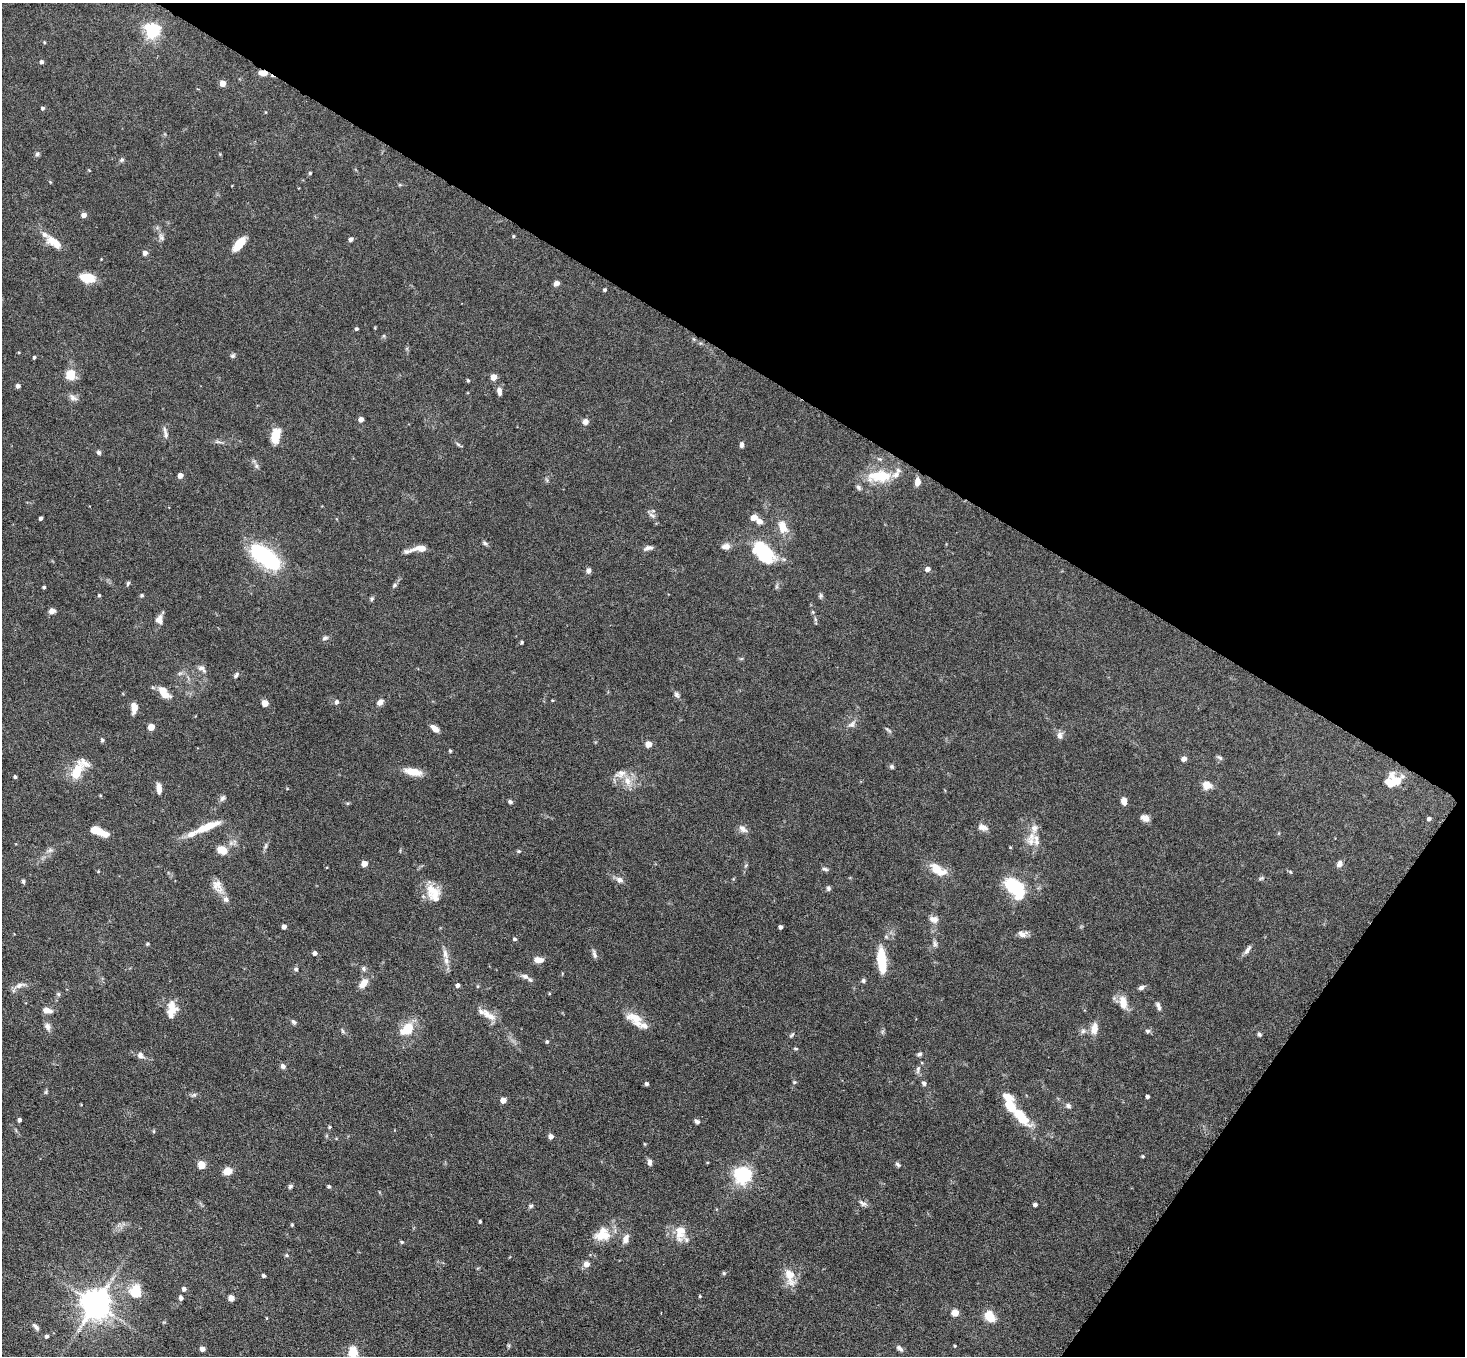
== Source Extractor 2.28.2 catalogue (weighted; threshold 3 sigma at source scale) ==
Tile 8 of 4 x 4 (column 4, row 2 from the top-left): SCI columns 4393-5855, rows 3004-4357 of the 5860 x 5865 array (HDU 1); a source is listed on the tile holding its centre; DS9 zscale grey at full resolution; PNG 1467 x 1358 px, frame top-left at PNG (2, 3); no overlay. Shown black and unused: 32% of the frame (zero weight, under 4 of 8 exposures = <1% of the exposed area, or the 3 px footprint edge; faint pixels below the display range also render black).
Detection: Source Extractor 2.28.2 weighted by HDU 2 'WHT'; one run over the whole footprint, this tile lists its part. Background 0.0744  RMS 0.0028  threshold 0.0116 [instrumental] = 3 sigma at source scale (4.09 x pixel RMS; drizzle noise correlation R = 1.36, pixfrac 0.8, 0.05/0.05 arcsec/px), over >= 5 px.
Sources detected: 234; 4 inside a brighter object's white glare — not listed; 18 inside a brighter listed object's ellipse — not listed separately; the other 212 listed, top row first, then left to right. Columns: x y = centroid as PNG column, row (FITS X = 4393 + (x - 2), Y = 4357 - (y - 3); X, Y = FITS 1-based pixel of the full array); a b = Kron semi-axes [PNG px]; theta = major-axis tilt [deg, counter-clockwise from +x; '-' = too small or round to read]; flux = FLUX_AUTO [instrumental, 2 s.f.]
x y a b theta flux
152 31 6 6 - 64
44 42 5 3 - 0.21
41 62 4 4 - 0.65
263 73 10 6 -5 2.3
222 83 4 4 - 2.9
43 108 4 4 - 0.49
37 154 6 6 - 0.48
122 160 6 5 - 0.44
310 173 4 3 - 0.35
84 215 5 4 - 1.6
513 236 5 3 - 0.25
161 237 10 6 -66 0.91
351 239 4 4 - 0.82
54 242 24 10 -36 3.5
239 244 16 7 51 5.3
145 253 4 4 - 1.4
90 277 13 12 - 3.8
557 283 6 5 - 1.1
605 290 4 4 - 0.38
356 329 4 3 - 0.5
233 355 6 5 - 0.49
34 357 4 3 - 0.48
71 375 9 9 - 4.7
493 377 4 4 - 3.6
468 380 4 4 - 0.28
18 386 4 4 - 0.99
499 391 10 6 -83 1.1
73 397 13 7 -32 1.2
361 419 4 4 - 1.7
585 422 6 6 - 1.3
166 434 17 5 -84 1.1
275 436 14 7 77 6
218 442 10 4 -13 0.64
458 444 7 4 -20 0.4
741 445 7 4 82 0.77
99 452 6 5 - 0.53
256 466 6 6 - 0.57
180 475 4 4 - 1.8
879 476 30 13 2 9.3
917 482 8 5 83 2.1
858 487 8 6 -48 0.63
652 515 11 4 -25 0.64
41 518 4 3 - 0.7
753 518 8 6 21 1.6
759 521 9 6 -27 1.4
782 527 14 9 -71 3.6
485 543 6 5 - 0.51
726 546 11 7 5 1.4
420 548 22 7 7 2.9
648 548 13 6 14 1
762 549 16 10 -35 23
265 556 31 13 -37 31
928 569 5 4 - 1.4
588 570 6 5 - 0.96
128 583 7 4 70 0.39
394 585 7 5 46 0.49
44 587 3 3 - 0.44
99 595 4 4 - 0.34
142 595 5 4 - 0.37
821 596 7 5 89 0.48
372 599 6 5 - 0.41
52 611 9 7 8 0.96
813 612 6 4 -89 0.33
815 619 6 4 -72 0.42
159 620 11 9 86 1.6
325 638 9 5 16 0.61
522 642 4 4 - 0.35
202 669 12 6 -37 1
180 673 7 4 19 0.48
236 675 8 5 57 0.53
164 693 17 8 -52 3.2
677 695 9 6 -52 0.71
336 702 5 5 - 0.79
380 702 9 7 38 1.1
265 703 5 4 - 4.5
134 708 10 6 86 2.4
852 724 13 6 33 1.1
151 727 5 4 - 4.6
435 728 9 5 -44 1.9
888 729 10 3 -37 0.44
1060 735 9 6 -83 1.1
102 740 5 4 - 0.46
649 744 5 4 - 3.7
450 751 3 3 - 0.38
1220 758 8 5 -40 0.5
1184 759 4 4 - 1.7
892 767 6 6 - 0.44
77 771 21 10 63 5.9
413 772 22 9 -11 3.5
15 777 3 3 - 0.52
1397 780 23 15 -46 4.1
627 781 13 9 -62 2.7
1207 785 10 9 - 2.5
159 789 11 6 -84 1.7
222 798 9 6 51 0.72
1124 801 8 6 -84 1.7
510 802 5 4 - 0.55
1145 818 11 7 -25 1.4
1429 819 6 5 - 0.5
208 827 33 8 23 6.2
983 827 13 8 -17 1.4
743 829 13 7 -39 1.3
95 830 10 7 -14 3.5
1031 841 16 13 -61 3.2
266 846 9 4 77 0.54
50 850 7 5 43 0.67
221 850 11 9 -23 2.8
519 851 5 5 - 0.32
364 864 4 4 - 3
1339 864 8 6 62 1.1
825 869 8 5 -16 0.56
939 871 27 13 -23 3.9
1261 878 7 4 36 0.38
619 880 10 7 -26 1.2
23 881 6 4 -76 0.4
217 886 19 12 -65 2.6
828 888 6 5 - 0.59
1015 888 26 14 -49 14
433 891 21 16 -39 4.8
934 919 13 9 -10 1.5
284 926 4 4 - 1.1
780 927 4 4 - 0.87
1022 934 12 8 -4 1.4
515 939 5 4 - 0.46
147 944 5 4 - 0.28
935 944 8 6 -75 0.7
1247 950 14 5 56 0.97
315 953 5 4 - 0.93
445 953 13 7 -74 1.6
594 954 13 5 -72 0.75
881 959 23 10 -83 7.3
538 960 8 5 -9 2.7
296 969 6 5 - 0.5
364 969 7 6 - 0.57
525 976 11 6 -22 1.2
863 980 6 5 - 0.51
364 983 13 8 52 2.4
20 985 16 7 16 1.4
458 985 4 4 - 0.96
1141 987 7 5 25 0.8
58 994 5 5 - 0.42
1123 1002 17 9 -79 3
1158 1005 7 6 - 0.59
172 1008 18 12 -90 3.8
47 1010 10 6 -9 2
489 1015 25 9 -35 3
635 1017 22 14 -18 4.2
293 1022 8 5 -39 0.55
47 1027 11 7 -70 1.1
407 1029 15 10 43 6.7
1094 1029 16 9 84 2.2
343 1031 6 4 -87 0.38
1083 1031 6 6 - 0.69
1147 1031 6 6 - 0.56
1259 1034 6 5 - 0.46
792 1035 8 4 39 0.41
547 1042 5 4 - 0.35
796 1048 6 3 -1 0.32
919 1054 6 5 - 0.55
140 1055 9 7 -60 1.2
283 1066 6 5 - 1
918 1069 12 5 77 0.82
794 1082 5 5 - 0.31
924 1083 6 5 - 0.62
646 1084 4 4 - 0.59
46 1092 6 4 71 0.35
194 1095 7 5 42 0.51
1147 1097 3 3 - 0.62
503 1100 4 4 - 2.7
1068 1106 7 6 - 0.7
1018 1114 40 14 -47 8.2
19 1120 4 3 - 0.69
697 1121 6 4 -38 0.68
330 1127 4 3 - 0.3
551 1136 5 4 - 1.3
1143 1156 3 3 - 0.32
650 1162 8 5 -84 0.85
898 1164 8 4 -45 0.48
201 1165 5 5 - 6.9
228 1171 7 7 - 3.1
743 1175 6 6 - 86
329 1186 4 4 - 0.47
290 1187 7 4 63 0.45
863 1203 14 6 -31 0.95
1035 1205 4 3 - 0.7
531 1206 6 5 - 0.44
480 1221 3 3 - 0.37
292 1225 4 3 - 0.27
679 1234 18 11 -84 3.3
602 1235 22 17 18 4.9
626 1239 11 7 70 1.7
402 1242 5 4 - 0.31
287 1255 6 5 - 0.34
586 1264 8 7 - 1.3
724 1273 5 5 - 0.34
264 1276 5 4 - 0.43
790 1276 26 12 -78 4
184 1289 5 4 - 0.9
136 1291 15 12 88 5.9
700 1296 4 3 - 0.24
181 1298 4 4 - 0.9
231 1298 5 4 - 3.1
96 1304 8 8 - 450
955 1313 5 5 - 4.5
989 1316 11 8 -56 5
266 1318 5 3 - 0.19
35 1326 9 5 -51 0.72
47 1336 3 3 - 0.53
955 1346 3 3 - 0.24
900 1348 10 5 -41 0.85
202 1349 5 5 - 1.2
353 1352 13 10 86 3.9
Overlapping masked pixels (flux is a lower limit): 1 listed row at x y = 263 73
Isophote crosses this tile's border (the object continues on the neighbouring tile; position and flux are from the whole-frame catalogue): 1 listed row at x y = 353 1352